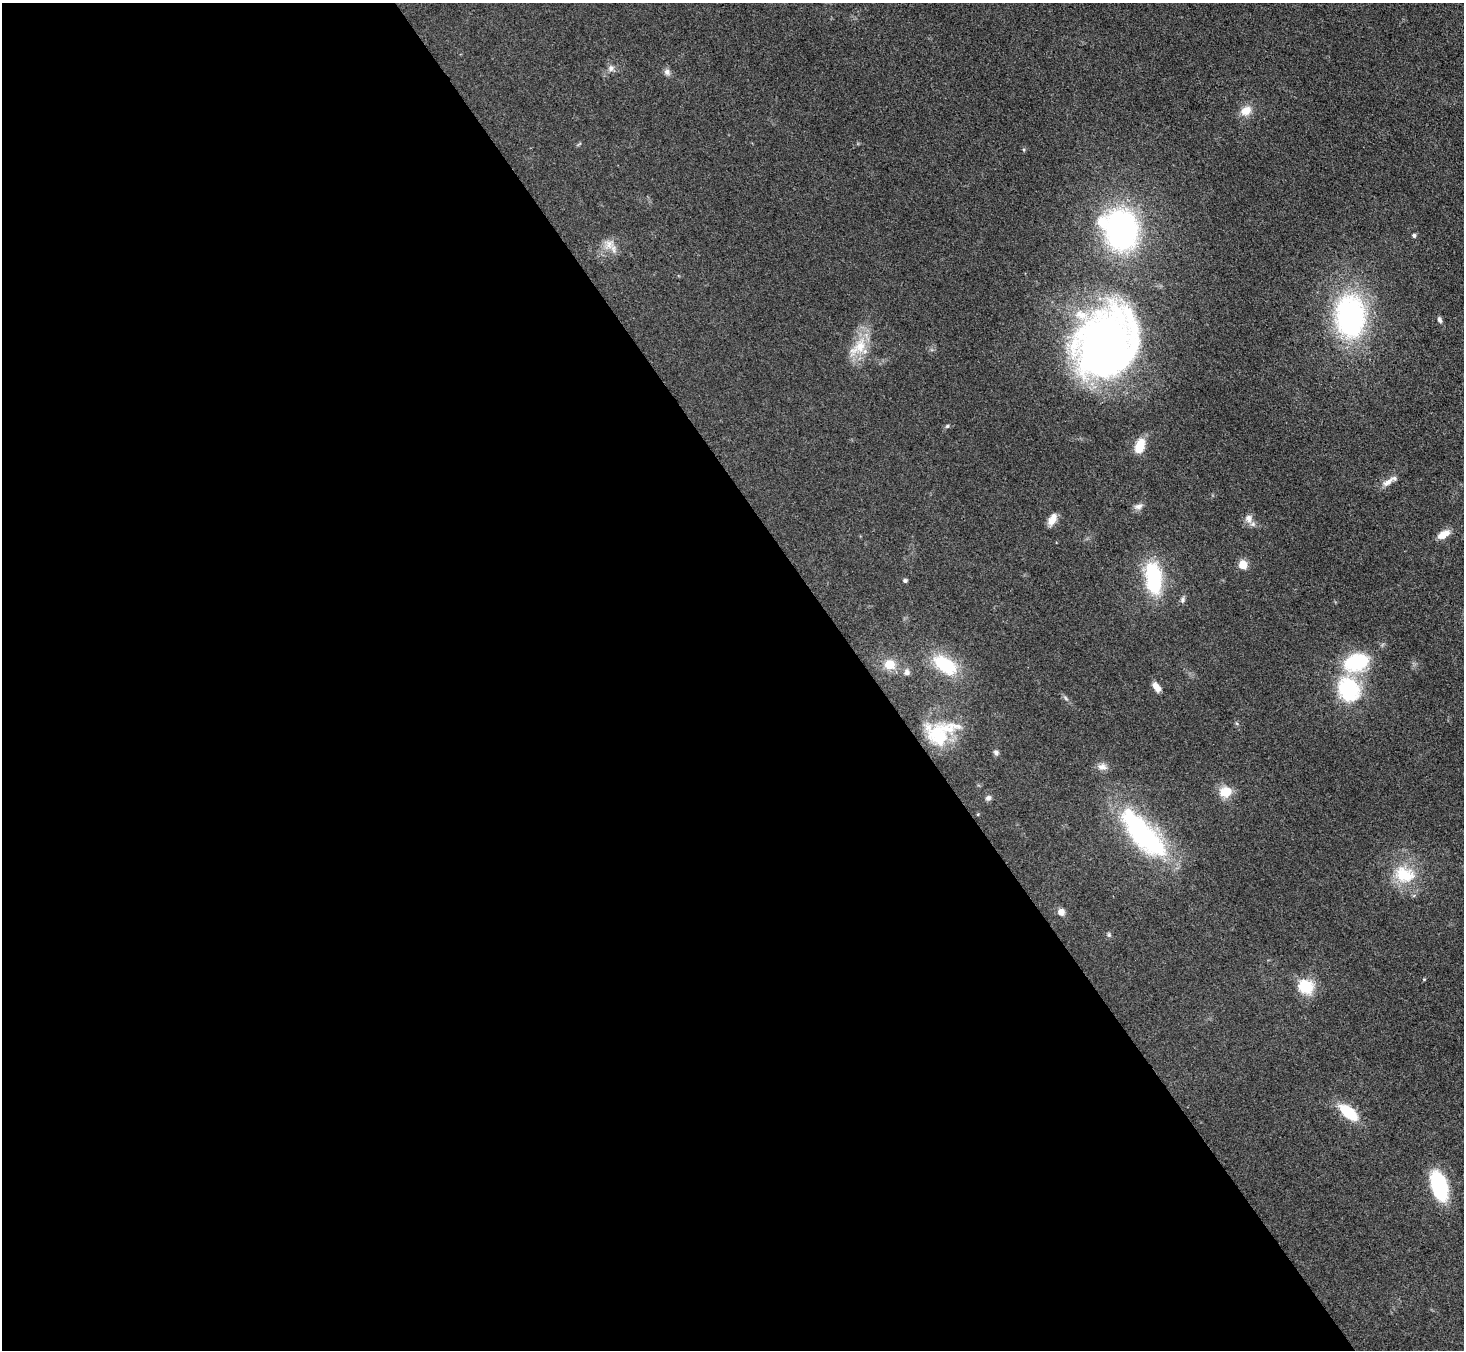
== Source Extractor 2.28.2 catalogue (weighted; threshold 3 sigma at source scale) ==
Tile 9 of 4 x 4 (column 1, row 3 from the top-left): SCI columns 2-1463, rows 1645-2992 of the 5852 x 5845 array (HDU 1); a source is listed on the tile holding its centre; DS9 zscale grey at full resolution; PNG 1466 x 1352 px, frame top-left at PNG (2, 3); no overlay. Shown black and unused: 60% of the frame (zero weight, under 3 of 4 exposures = <1% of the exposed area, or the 3 px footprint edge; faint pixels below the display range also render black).
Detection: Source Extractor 2.28.2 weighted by HDU 2 'WHT'; one run over the whole footprint, this tile lists its part. Background 0.0759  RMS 0.0066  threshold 0.0299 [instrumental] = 3 sigma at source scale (4.5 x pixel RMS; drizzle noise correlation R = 1.50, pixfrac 1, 0.05/0.05 arcsec/px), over >= 5 px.
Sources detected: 44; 2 inside a brighter listed object's ellipse — not listed separately; the other 42 listed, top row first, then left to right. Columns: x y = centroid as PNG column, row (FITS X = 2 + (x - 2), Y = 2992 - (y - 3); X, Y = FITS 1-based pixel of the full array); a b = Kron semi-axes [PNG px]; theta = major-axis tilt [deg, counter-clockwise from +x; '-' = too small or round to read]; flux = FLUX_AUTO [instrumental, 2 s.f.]
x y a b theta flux
611 68 8 7 - 2.6
667 72 10 8 -71 2.5
1246 111 14 11 28 8
1121 230 31 25 -82 190
1414 235 5 5 - 1.3
609 244 15 11 57 7.1
1350 316 41 28 -88 140
1439 320 8 5 -64 1.8
1105 344 73 59 59 400
858 347 34 16 45 18
947 426 6 4 46 0.98
1140 446 12 8 70 18
1387 482 18 7 39 4.9
1138 506 12 7 21 3
1248 518 11 9 -78 4.5
1052 519 14 7 62 6.2
1444 534 16 8 29 6.9
1243 565 5 5 - 25
1153 578 34 17 -83 50
905 581 5 4 - 1.5
1183 600 9 6 78 1.8
1356 662 22 15 17 50
890 664 14 13 - 9.9
945 665 26 15 -35 37
907 672 9 8 - 2.5
1156 687 11 6 -55 5.7
1349 689 29 24 -61 50
1066 698 9 3 -46 1.3
940 733 41 27 19 38
996 752 7 6 - 1.8
1102 767 12 9 5 3.9
1226 792 15 12 11 12
988 798 8 6 36 1.9
978 814 4 3 - 0.65
1143 834 77 27 -48 100
1404 874 30 22 -18 26
1061 912 7 7 - 4.6
1109 935 7 5 -76 1.3
1424 979 4 4 - 0.62
1306 986 20 18 -29 18
1348 1112 22 10 -40 26
1439 1186 30 15 -74 47